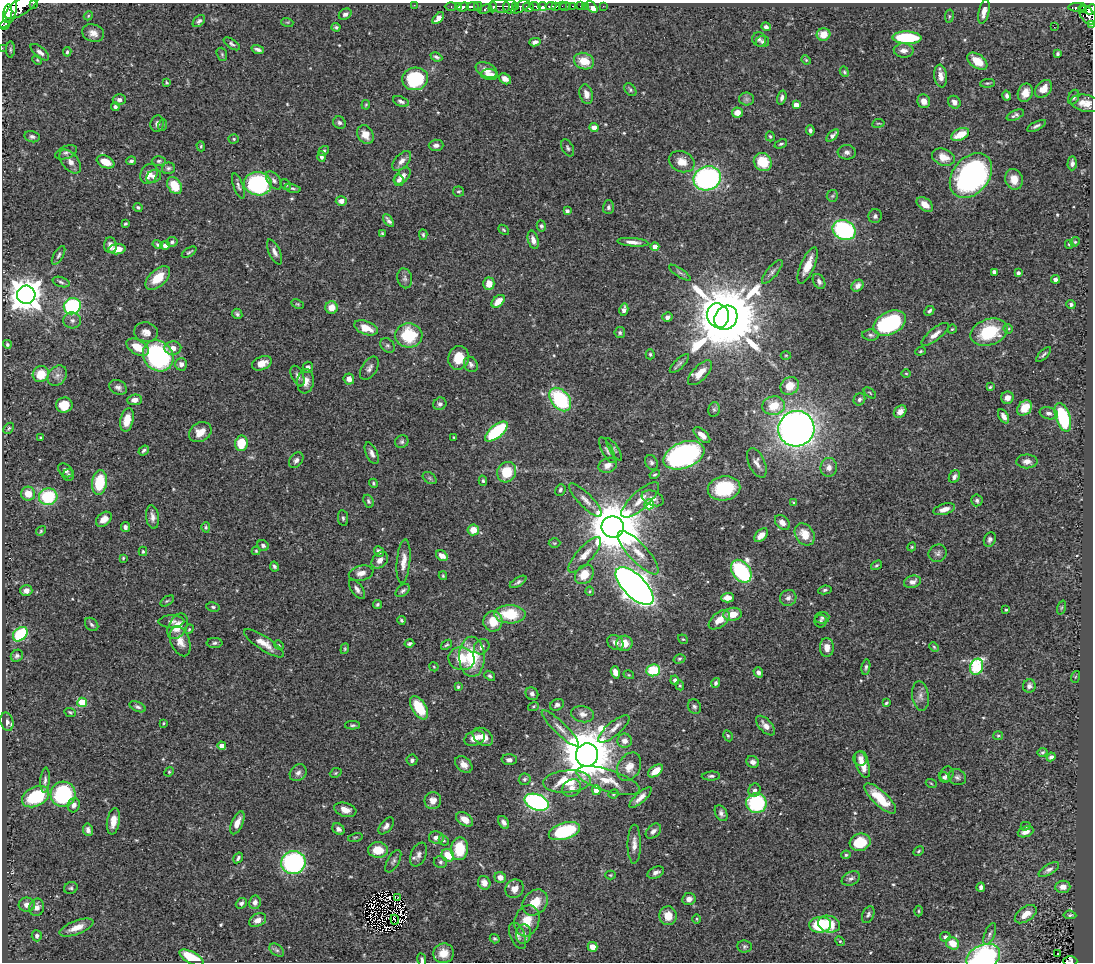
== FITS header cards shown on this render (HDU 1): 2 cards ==
NAXIS1  =                 1091
NAXIS2  =                  960

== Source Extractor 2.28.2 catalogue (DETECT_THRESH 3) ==
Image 1091 x 960 px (HDU 1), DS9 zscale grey, 1 PNG px = 1 image px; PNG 1095 x 964 px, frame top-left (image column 1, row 960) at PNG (2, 3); each listed source drawn as its Kron ellipse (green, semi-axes under 4 px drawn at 4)
Background 0.635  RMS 0.018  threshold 0.0549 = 3 sigma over >= 5 px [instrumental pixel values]
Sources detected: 541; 1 with non-positive FLUX_AUTO (blend fragments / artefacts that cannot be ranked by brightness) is neither listed nor drawn; of the other 540, the 500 brightest by FLUX_AUTO listed and drawn (40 fainter detections omitted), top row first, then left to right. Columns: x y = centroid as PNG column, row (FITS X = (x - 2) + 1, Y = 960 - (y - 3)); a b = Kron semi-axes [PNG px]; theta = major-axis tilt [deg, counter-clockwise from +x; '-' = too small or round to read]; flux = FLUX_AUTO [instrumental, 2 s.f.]
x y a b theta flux
34 4 3 2 - 76
414 5 2 2 - 7.2
22 6 20 8 35 1600
458 6 4 3 - 140
500 6 10 6 -9 170
510 6 7 6 - 220
516 6 3 3 - 66
535 6 5 3 - 170
543 6 4 3 - 470
551 6 5 3 - 210
556 6 4 3 - 150
562 6 2 2 - 20
565 6 5 3 - 40
572 6 3 2 - 31
581 6 4 2 - 25
586 6 2 2 - 4.2
603 6 2 2 - 5
451 7 6 3 0 33
463 7 6 3 19 250
472 7 6 3 -2 320
478 7 4 3 - 44
493 7 5 3 - 96
521 7 10 5 29 140
528 7 5 4 - 480
592 7 7 4 -48 15
1077 7 9 3 3 95
1083 8 4 3 - 63
4 9 19 12 74 3400
485 9 7 4 20 130
1091 9 6 4 42 230
984 12 12 5 78 9.7
8 13 9 4 81 970
345 14 7 5 31 3.9
1088 15 10 6 -54 340
88 16 5 3 - 1.3
949 16 7 3 82 1.5
438 18 7 4 44 14
199 21 7 4 46 3
287 22 6 4 -17 1.5
5 25 5 3 - 190
1092 25 3 2 - 15
336 27 4 4 - 2.3
766 27 5 4 - 3.1
1054 27 2 2 - 62
93 33 11 8 -18 9.2
823 34 7 6 - 15
907 38 14 6 -2 89
759 39 7 6 - 3.2
535 42 5 4 - 3.8
763 42 6 6 - 2.6
232 44 9 4 -34 3.1
2 48 2 2 - 5.6
258 49 6 3 -18 3.9
10 50 8 4 -90 1.9
904 50 10 7 -3 7.2
40 52 11 5 -40 4.8
67 52 5 3 - 1.8
222 54 7 5 -70 1.9
1057 54 4 3 - 2.2
436 57 6 3 -25 2.3
37 60 5 4 - 1.3
806 60 5 4 - 1.4
584 61 10 8 -19 20
977 61 11 7 -36 23
486 70 11 7 -23 8.1
844 72 5 4 - 1.8
490 75 8 5 -5 9.1
941 76 11 6 -82 9.3
415 79 13 11 12 73
505 79 6 5 - 6.5
166 83 4 3 - 1.4
988 83 7 4 5 1.8
1043 89 10 7 49 14
630 90 7 5 -51 2.3
1025 93 9 7 69 11
586 94 10 6 -75 7.8
1007 96 5 3 - 3.1
1074 97 7 5 66 2.8
782 98 7 4 74 4.1
747 99 7 6 - 3.5
119 100 6 5 - 4
401 101 8 5 -21 3.6
924 101 7 6 - 8.7
954 102 7 5 -55 5.7
1085 103 15 8 -12 13
366 105 5 3 - 1.4
796 105 4 4 - 11
115 107 4 4 - 3.1
737 112 5 5 - 11
1015 115 9 4 24 3.5
339 123 6 6 - 2.9
878 123 6 3 9 1.3
157 124 8 6 82 4.5
163 125 6 4 71 1.7
1036 126 10 4 27 3.4
594 127 4 4 - 9.7
810 130 5 4 - 3.2
960 134 9 5 25 24
365 135 10 7 -58 12
832 135 7 4 46 4.8
770 136 5 4 - 1.8
32 137 8 5 -12 3.4
234 139 5 4 - 1.9
781 144 6 3 24 1.9
436 145 7 5 2 4.8
201 146 5 4 - 1.6
568 148 9 5 -63 2.9
324 151 6 4 38 1.9
66 152 11 6 20 4.1
847 152 9 7 -7 5
321 156 5 4 - 4.1
943 157 12 8 -19 17
131 161 5 4 - 2.7
159 161 7 5 1 2.4
402 161 12 6 48 7.4
70 162 14 8 -51 9.5
106 162 9 6 -24 22
682 162 13 10 -23 14
763 162 9 8 - 36
1072 163 7 4 87 3.9
168 168 6 5 - 2.9
149 174 10 8 64 14
154 176 8 6 31 4.6
402 176 10 6 48 7.9
971 176 25 18 50 320
707 178 14 12 18 280
1014 179 10 8 -75 13
274 180 10 6 -53 4.5
399 180 6 5 - 3.4
258 184 14 11 -9 200
286 185 6 4 -42 2.1
175 186 9 6 -58 30
238 186 13 5 -71 3.8
293 188 8 4 -10 2.1
458 191 5 5 - 1.9
832 196 6 5 - 2.3
341 201 5 4 - 7.7
925 204 9 6 -38 14
138 207 4 4 - 2.2
608 207 7 5 88 3.2
567 211 4 3 - 3.2
875 216 7 6 - 3.5
389 221 7 3 -52 3.7
125 224 3 3 - 1.7
541 226 5 4 - 2.6
504 230 6 4 -41 1.8
844 230 12 9 -24 170
382 233 4 3 - 1.6
423 235 5 4 - 1.7
533 240 9 5 -74 7.2
172 242 5 5 - 3.1
633 242 15 4 -4 7.7
1075 242 5 4 - 1.4
1069 244 4 3 - 1.7
110 245 8 6 -85 6.7
158 245 5 4 - 2.4
165 246 5 4 - 5.4
655 247 4 4 - 11
117 249 8 5 4 16
189 252 8 3 32 1.9
274 252 13 5 -65 5.9
58 255 10 5 59 3.1
808 266 19 7 66 20
772 272 15 5 50 4.7
994 272 4 4 - 8
680 273 13 4 -34 3.1
1018 273 4 3 - 3.1
158 278 15 8 42 26
405 278 10 7 -79 4
1055 279 4 4 - 4.1
819 281 8 5 -59 4.8
61 282 8 5 -18 3.1
489 284 6 5 - 17
858 286 6 5 - 5.6
26 295 9 9 - 2400
498 301 8 5 42 18
297 304 6 4 -26 1.6
1071 304 4 4 - 3.2
72 306 8 8 - 140
332 308 6 6 - 13
624 310 6 4 78 5.3
929 311 5 4 - 2.6
237 314 5 4 - 2.7
718 315 12 11 - 1300
667 317 5 4 - 4.6
726 318 13 11 54 14000
72 320 9 8 - 4.9
890 323 17 11 26 130
366 328 12 6 -21 17
952 329 4 4 - 1.3
1008 329 5 4 - 1.5
146 332 12 10 -12 8.8
989 332 19 13 18 61
620 333 5 5 - 2.6
935 334 17 6 38 8.9
409 335 13 12 - 58
871 335 8 5 -3 3
7 344 4 4 - 1.7
387 345 8 6 -44 2.6
138 347 12 7 -29 23
173 348 8 6 3 9.7
920 351 5 4 - 1.6
650 354 5 4 - 1.9
1044 354 10 3 45 2.4
786 355 5 3 - 1.3
158 356 16 14 -48 200
459 358 12 10 72 24
262 363 10 6 22 12
679 363 12 5 44 3.5
181 364 6 6 - 5.3
471 364 8 6 -62 4.3
308 367 6 5 - 4.7
369 368 13 7 57 5.5
700 373 16 7 46 15
906 373 5 3 - 1.3
41 374 8 7 - 28
57 376 11 8 52 6.6
298 376 11 6 -66 4.6
349 379 5 5 - 6.1
305 381 12 8 83 11
790 386 10 8 42 21
118 387 9 7 -27 4.8
990 387 3 3 - 1.5
870 393 7 3 -39 1.3
1007 398 6 6 - 8.7
560 399 13 9 -51 110
859 399 6 5 - 3.2
135 400 7 5 4 6.9
440 404 7 6 - 3.6
64 405 8 7 - 23
774 406 11 9 9 31
1025 408 8 6 48 22
714 409 7 5 77 2.6
900 412 7 5 43 8.4
1049 413 9 6 -14 4.2
1004 416 8 4 -61 7.2
1063 417 15 7 -71 94
127 420 12 6 76 22
9 428 6 4 46 2.3
796 429 18 17 - 980
200 432 12 9 32 17
496 432 13 6 40 87
702 435 10 5 -43 10
41 437 4 3 - 1.3
454 437 3 3 - 1.3
402 442 7 6 - 2.8
241 443 8 6 80 32
614 449 13 4 -59 2.4
144 450 6 4 36 2.7
607 450 14 5 -62 4
372 453 11 5 -64 5.6
684 455 21 13 21 300
296 460 9 6 49 4.7
1027 461 10 7 -2 7.1
651 462 8 6 -63 3.1
757 463 16 8 -65 8
608 465 9 7 21 9.1
829 467 9 8 - 8.2
65 470 8 6 -38 4.5
507 472 10 9 - 36
68 475 6 6 - 2.5
655 475 5 4 - 1.8
954 477 7 5 62 3.9
430 478 8 5 -35 2.5
483 481 5 4 - 2.3
99 483 12 7 82 53
373 483 5 4 - 1.8
724 488 16 12 10 68
560 490 6 5 - 2.4
28 494 7 7 - 16
48 497 9 8 - 76
653 498 11 7 -23 7.8
585 500 22 7 -46 9.7
640 500 24 8 42 16
977 500 6 5 - 2.9
368 501 7 5 -68 2.5
794 503 4 3 - 2
649 504 5 5 - 47
944 509 11 5 15 8.5
152 517 12 6 -82 6.6
343 518 8 5 -82 2.5
104 519 9 6 40 10
782 522 9 6 -47 7.3
125 527 5 4 - 4.1
206 527 5 4 - 1.8
613 527 11 10 - 8100
473 530 5 5 - 16
41 531 5 4 - 1.6
805 534 12 9 -57 19
761 535 8 5 46 10
990 539 7 6 - 3.5
554 543 6 4 1 1.6
263 545 6 5 - 3.4
912 547 4 4 - 1.4
143 551 4 3 - 1.5
256 551 4 4 - 1.3
379 551 5 4 - 4.3
638 553 28 9 -47 21
938 553 9 8 - 4.3
585 555 23 8 48 15
442 556 6 5 - 9.1
123 558 3 3 - 1.4
380 560 9 7 47 7.9
404 561 22 6 85 12
876 565 6 4 39 1.8
274 566 5 3 - 2.6
741 571 12 9 -54 160
361 573 12 7 13 8.7
584 574 10 8 49 21
443 576 4 3 - 1.4
518 582 9 4 32 3.2
912 582 8 6 16 6.9
635 586 24 11 -45 1300
357 589 11 5 -55 5
825 590 7 4 9 2.3
26 591 6 5 - 6.4
403 591 8 5 40 3.2
590 591 4 4 - 1.3
727 598 6 4 1 10
788 598 8 7 - 4.8
167 601 7 4 34 1.8
377 604 4 3 - 2
213 607 7 4 -10 2.4
1061 608 7 3 71 1.7
1006 610 3 2 - 1.5
510 614 15 9 -2 48
732 614 9 6 6 16
822 618 7 5 7 2.7
401 620 4 3 - 1.8
719 620 12 7 39 14
171 621 13 6 1 5.3
493 621 10 9 - 23
821 621 6 6 - 3.2
92 624 8 5 -45 3.1
178 626 14 9 61 17
189 629 5 4 - 1.4
20 634 8 6 43 83
683 639 5 4 - 1.5
180 641 16 9 -69 12
215 643 8 5 1 3
264 643 23 7 -33 15
409 643 5 3 - 2.4
615 643 9 7 -37 6.4
624 643 8 7 - 17
279 645 5 4 - 1.4
447 645 6 4 38 1.8
482 647 8 7 - 6.1
827 647 9 7 -90 9.3
934 647 5 4 - 1.5
345 649 5 4 - 1.6
17 656 6 5 - 2.7
472 657 20 12 -90 53
461 659 13 11 -13 24
679 659 6 4 16 1.8
434 667 5 3 - 1.2
866 667 7 4 79 2.6
977 667 8 6 70 120
653 670 7 6 - 40
615 672 6 4 -72 9.1
758 672 5 4 - 4.7
629 675 5 3 - 1.3
490 676 6 4 -38 2.8
1075 677 6 4 71 1.3
675 680 4 4 - 3.7
716 683 5 4 - 2.6
680 685 5 4 - 1.5
1029 686 6 6 - 4.5
458 687 4 3 - 1.7
532 694 7 6 - 4.3
920 696 15 8 -82 7.3
82 702 5 4 - 46
886 703 4 3 - 1.7
557 705 7 5 28 4.2
533 706 5 3 - 1.4
138 707 8 4 -25 3.1
694 707 7 6 - 3.2
419 708 13 7 -58 40
70 712 6 4 -22 1.6
583 714 11 8 -13 7.6
7 722 9 6 -74 4.6
164 723 3 2 - 1.3
353 725 7 4 0 2.1
765 726 12 6 -47 8.1
560 728 25 6 -44 10
614 729 19 7 40 9.6
728 736 6 4 -61 1.8
998 736 5 4 - 1.5
483 737 11 8 -35 13
475 738 10 7 19 15
625 741 7 7 - 7.8
222 746 4 4 - 8.3
1043 752 5 4 - 2
587 755 11 11 - 7300
1051 757 4 4 - 3.6
860 758 7 7 - 5.8
412 760 5 5 - 3.3
509 760 7 5 -1 4.6
753 762 6 5 - 5.6
464 764 10 7 -42 8.6
863 764 14 6 -71 13
629 767 15 11 61 14
656 771 8 5 37 16
169 772 5 4 - 1.4
298 773 9 7 45 5.5
336 773 6 4 23 1.6
947 774 8 6 63 4
711 776 9 4 3 3
944 777 6 5 - 3.1
957 777 9 8 - 4.2
525 779 6 5 - 2.5
45 780 12 4 85 3.9
608 781 33 11 -18 27
567 782 24 11 4 42
931 783 5 3 - 1.3
572 788 10 8 36 9.1
596 790 5 4 - 24
755 790 7 6 - 3.9
63 794 12 12 - 120
614 794 5 3 - 1.6
35 797 14 9 26 66
640 797 14 5 42 8.7
880 798 20 7 -43 36
433 800 8 8 - 11
537 802 12 7 -21 260
756 803 10 10 - 100
74 805 7 6 - 4.6
345 810 11 7 -16 9.9
721 813 8 6 -63 4.4
465 819 9 6 -35 12
113 821 13 6 80 13
503 822 7 4 -57 4.1
237 823 12 5 66 11
386 826 10 5 51 5.5
1026 826 5 4 - 1.6
338 829 7 5 -41 4.9
88 830 6 5 - 4.2
564 831 16 8 17 100
653 831 9 6 44 5
1025 832 8 5 20 7.7
355 837 7 3 13 1.3
436 838 7 6 - 7.5
444 840 5 4 - 1.9
860 842 11 8 17 41
634 844 20 6 89 10
459 849 11 8 84 42
378 850 10 7 -1 24
918 851 5 3 - 1.7
419 854 12 7 67 5.8
448 855 7 6 - 26
846 855 5 4 - 1.9
238 858 6 3 56 2.7
393 861 12 6 61 3.7
440 862 7 6 - 2.9
293 863 12 11 - 200
1049 870 11 5 31 4.6
656 872 9 5 25 5.3
610 875 5 4 - 1.4
500 877 6 5 - 8.7
851 878 9 6 25 4.3
484 883 7 6 - 7.4
981 887 4 3 - 4.3
1063 887 7 6 - 8.3
71 888 7 6 - 2.3
515 889 10 8 45 11
398 898 3 2 - 1.6
689 899 7 6 - 6.4
255 902 7 5 81 6.1
535 902 14 11 47 22
241 903 6 4 40 3.3
27 905 8 7 - 7.7
37 907 9 7 78 8.5
919 911 5 3 - 1.4
1026 914 12 7 35 12
868 915 9 5 66 3.4
1070 915 6 4 -7 2.2
668 916 9 9 - 17
697 919 5 3 - 1.2
258 920 9 6 26 7.5
395 920 5 2 - 2
527 921 16 12 73 20
829 924 11 8 -15 20
820 925 11 8 3 82
76 927 18 6 21 15
523 934 10 7 81 4.6
990 934 12 5 68 3.7
37 936 5 5 - 3.6
518 936 14 7 -68 5.6
945 937 5 5 - 3
495 939 5 4 - 2.2
840 941 5 4 - 1.4
952 943 7 6 - 17
745 946 7 6 - 2.7
592 947 5 4 - 13
277 950 8 5 -36 3
443 953 10 9 - 15
1057 953 3 3 - 2.3
983 957 17 12 25 180
192 958 13 5 -28 39
422 960 7 4 -80 3.2
1070 961 7 5 -2 110
At the frame edge (FLAGS 8, measured only in part): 9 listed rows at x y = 34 4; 22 6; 4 9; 1091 9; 1092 25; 2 48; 983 957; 422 960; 1070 961
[40 fainter detections neither listed nor drawn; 1 non-positive-flux detection neither listed nor drawn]